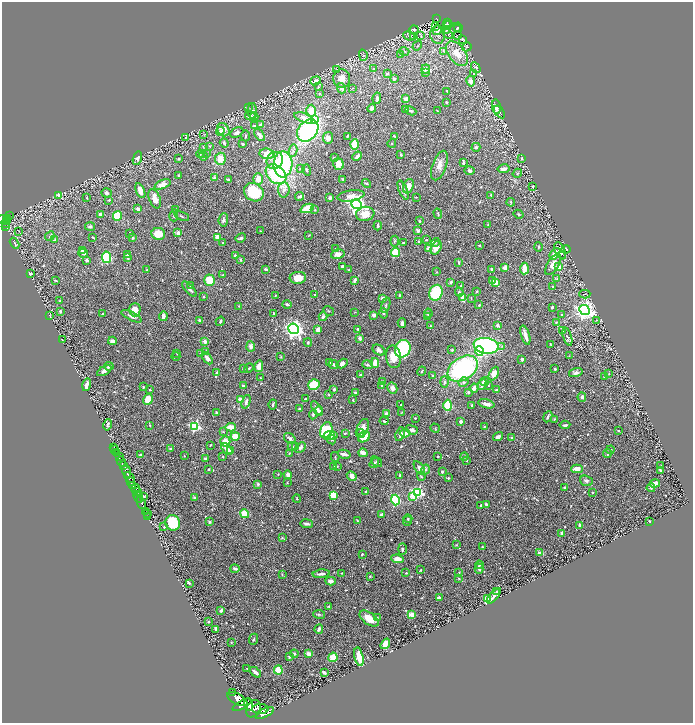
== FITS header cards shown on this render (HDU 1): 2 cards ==
NAXIS1  =                 1382
NAXIS2  =                 1442

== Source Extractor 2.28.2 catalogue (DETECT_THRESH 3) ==
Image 1382 x 1442 px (HDU 1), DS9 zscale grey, zoomed out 1/2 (1 PNG px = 2 x 2 image px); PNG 695 x 725 px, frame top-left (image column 2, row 1442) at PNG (2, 2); each listed source drawn as its Kron ellipse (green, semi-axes under 4 px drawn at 4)
Background 0.707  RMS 0.018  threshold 0.0536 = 3 sigma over >= 5 px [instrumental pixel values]
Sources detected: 684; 37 cannot appear on this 1/2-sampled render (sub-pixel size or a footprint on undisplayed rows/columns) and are neither listed nor drawn; of the other 647, the 500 brightest by FLUX_AUTO listed and drawn (147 fainter detections omitted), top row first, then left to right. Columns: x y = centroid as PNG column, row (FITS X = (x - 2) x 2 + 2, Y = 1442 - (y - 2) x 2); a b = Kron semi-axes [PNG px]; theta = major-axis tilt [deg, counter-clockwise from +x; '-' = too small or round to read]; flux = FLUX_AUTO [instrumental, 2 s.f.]
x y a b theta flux
436 19 4 2 - 130
447 22 3 2 - 68
446 24 2 1 - 12
448 24 3 1 - 34
435 26 2 1 - 4.8
458 27 5 2 - 85
414 29 4 4 - 5.2
457 29 2 1 - 13
437 30 5 4 - 19
447 31 2 1 - 3
448 34 6 2 -51 2.6
421 35 4 2 - 2.4
438 35 9 7 -81 19
457 35 2 1 - 2.9
409 36 6 3 -23 5.4
413 37 4 3 - 3.4
463 39 3 2 - 3
417 46 5 2 - 4.1
467 47 5 2 - 2.5
404 51 5 3 - 4.3
443 51 4 3 - 3.1
457 54 14 8 -51 53
363 55 6 2 -74 3
400 55 3 3 - 2.8
476 68 6 4 -58 5.2
373 69 4 3 - 3.5
426 69 4 4 - 11
337 70 4 2 - 2.8
425 72 3 2 - 6.3
387 74 3 3 - 6.3
474 74 4 3 - 3.2
342 79 9 8 - 33
394 79 4 3 - 5.7
316 81 5 4 - 15
471 81 5 4 - 16
318 87 3 2 - 4.6
341 88 5 4 - 15
353 88 3 2 - 2.1
447 91 2 2 - 3.7
320 93 3 2 - 2.1
377 98 6 3 82 9.9
406 99 3 3 - 20
446 102 2 2 - 3.9
496 107 7 4 -82 22
248 108 4 3 - 4.2
372 108 4 4 - 13
405 109 3 2 - 4.2
252 111 8 4 -88 12
311 111 6 5 - 35
411 111 6 3 -25 4.6
437 111 3 2 - 2.1
499 112 7 3 -55 5.6
251 116 5 4 - 13
254 117 4 3 - 4.9
304 118 10 4 -20 26
315 120 4 3 - 200
260 125 4 4 - 8.2
254 126 4 3 - 3.8
223 130 7 5 -54 26
220 131 4 4 - 9.8
308 131 12 9 50 470
237 133 7 4 29 10
204 134 3 3 - 2.1
260 135 7 4 -52 11
245 136 6 2 88 4.1
347 136 2 2 - 3
394 136 4 2 - 2.4
185 137 4 3 - 3
328 138 6 5 - 18
224 143 5 3 - 6
392 143 4 2 - 2.4
243 144 3 2 - 5.3
355 144 5 4 - 93
210 146 4 3 - 2.9
204 147 4 3 - 3.4
476 147 4 4 - 4.9
293 151 6 4 80 8.7
200 154 4 2 - 2.5
206 154 3 2 - 2.2
267 154 7 5 -6 41
401 155 3 2 - 4.3
203 156 4 3 - 5.9
357 156 5 3 - 15
137 158 7 4 75 11
334 158 3 2 - 5.6
522 158 3 2 - 3.9
179 159 3 3 - 4.6
220 159 6 5 - 42
275 160 9 7 53 34
463 163 2 2 - 10
283 164 13 9 88 330
338 164 6 5 - 36
439 165 15 7 70 21
301 168 3 3 - 2.8
503 169 6 3 10 16
307 170 6 3 -75 6
469 171 5 4 - 8.9
517 173 5 3 - 4.6
276 174 11 8 -42 250
178 175 3 2 - 2.5
214 178 4 3 - 8.5
258 179 6 4 -88 26
343 179 3 2 - 3.5
228 180 4 2 - 3.2
162 184 8 4 22 28
366 184 5 3 - 4.2
408 186 7 5 69 30
532 186 2 2 - 3.5
284 190 8 5 87 14
403 190 10 3 -67 17
140 191 8 4 -66 33
254 192 10 8 -34 130
107 193 5 4 - 7.9
59 195 3 2 - 13
491 195 3 3 - 3.8
300 196 4 2 - 7.5
351 196 14 5 9 35
87 197 3 3 - 3.7
416 197 2 2 - 2.3
330 198 3 3 - 13
155 199 10 5 -69 33
109 200 3 2 - 3.1
511 202 4 2 - 4.2
357 204 5 4 - 1600
307 208 7 4 22 64
138 209 4 3 - 12
176 209 3 3 - 2.5
315 210 3 3 - 2.7
100 214 3 3 - 11
365 214 9 7 9 43
438 214 5 3 - 3.7
518 214 5 3 - 4.8
174 215 6 3 76 4.9
9 216 3 2 - 51
117 216 5 4 - 93
182 216 8 2 -22 3.5
8 218 3 3 - 270
3 220 6 2 -20 360
7 220 3 1 - 240
223 220 7 5 85 7.8
419 221 2 2 - 3.2
5 223 4 2 - 240
488 224 3 2 - 3
6 226 4 2 - 260
378 226 4 2 - 6.1
90 227 5 3 - 7.7
418 230 4 3 - 6.8
261 231 3 2 - 2.2
19 232 4 2 - 2.7
129 233 3 2 - 2.4
178 233 3 3 - 10
158 234 7 6 - 45
308 235 4 2 - 2.6
50 236 5 3 - 4.6
93 237 3 2 - 2.7
217 237 4 3 - 28
133 238 3 2 - 3.5
241 238 5 3 - 7.6
55 240 4 3 - 5.9
426 240 4 2 - 2.3
395 241 5 4 - 4.3
419 242 2 2 - 19
435 242 5 3 - 4.2
14 243 6 2 -60 4.8
223 243 3 2 - 2.5
403 243 3 2 - 4.4
479 245 2 2 - 3.8
539 247 4 3 - 3.1
335 248 3 2 - 2.1
428 248 3 3 - 13
436 248 7 5 61 30
566 249 4 4 - 5.5
82 250 4 3 - 5.9
560 251 9 5 -65 24
83 253 5 4 - 6.9
395 253 4 4 - 140
338 254 7 4 14 21
555 254 6 4 51 45
128 255 3 3 - 11
235 256 4 3 - 6.4
106 257 6 4 -78 240
128 257 4 3 - 6.8
240 259 3 3 - 4.2
87 260 3 3 - 7.2
458 262 4 2 - 4.2
553 264 12 5 59 33
342 266 3 2 - 8
559 267 3 3 - 26
505 268 4 3 - 22
266 269 3 2 - 6.3
492 269 4 3 - 8.2
524 269 6 3 86 50
147 270 4 2 - 3.7
349 270 3 3 - 3.4
436 272 3 3 - 2.8
30 274 3 2 - 5.1
223 275 3 2 - 3
298 278 8 6 6 48
557 279 3 2 - 2.7
56 280 3 2 - 2.6
210 280 6 5 - 73
355 281 4 3 - 10
493 281 3 3 - 22
451 282 4 3 - 5.1
495 282 4 3 - 31
191 286 3 3 - 3.8
461 286 3 2 - 5.5
553 287 3 2 - 4.2
189 289 9 3 -46 12
477 291 3 3 - 2.9
459 292 5 4 - 6.5
436 293 8 6 64 190
315 294 3 3 - 3.2
585 294 5 3 - 4.2
275 295 3 2 - 3.4
399 295 3 2 - 2.5
204 297 3 3 - 2.7
383 298 3 3 - 15
463 298 4 3 - 37
471 298 3 2 - 2.3
60 301 3 2 - 4.1
287 304 4 3 - 8
386 305 8 3 73 6.1
479 305 3 2 - 3.3
239 306 3 2 - 2.6
552 307 3 2 - 5.3
135 310 6 6 - 35
584 310 5 5 - 1800
60 311 3 3 - 7.7
329 311 6 2 -31 2.7
355 312 3 2 - 2.1
274 313 2 2 - 3.3
384 313 5 3 - 5.1
428 313 5 3 - 6
102 314 2 2 - 3.2
562 314 2 2 - 3.7
374 315 3 3 - 12
50 316 3 1 - 2.2
131 316 11 3 -27 12
163 316 5 3 - 21
323 317 4 3 - 11
427 317 4 3 - 4.5
199 320 3 3 - 4.5
597 320 3 3 - 3.1
220 321 5 3 - 4.7
556 322 3 3 - 3.6
402 323 4 3 - 7
497 325 3 3 - 7.5
431 326 3 3 - 3.1
294 329 5 5 - 1300
358 329 3 3 - 3.7
318 330 4 3 - 24
563 331 3 2 - 2.7
525 335 10 2 -73 20
567 337 9 3 -72 8
360 338 4 3 - 9.4
62 340 2 2 - 3.1
112 341 4 4 - 14
205 341 4 3 - 14
308 342 4 3 - 5.3
550 344 3 2 - 2.4
251 346 5 4 - 15
486 346 12 7 -9 580
502 346 4 3 - 3.9
403 349 9 7 64 300
379 350 7 5 -32 15
452 350 2 2 - 3.5
205 351 4 3 - 3.2
479 351 5 3 - 57
177 353 3 3 - 2.6
200 353 4 3 - 2.8
176 356 4 3 - 3.4
569 356 3 2 - 2.2
281 357 3 2 - 2.4
394 357 11 7 -81 49
207 358 7 4 -50 16
522 359 3 3 - 16
329 363 4 3 - 10
342 363 6 4 31 9.8
375 363 5 3 - 49
334 365 5 3 - 10
367 365 5 3 - 6
109 366 5 4 - 7
259 366 6 3 76 26
249 368 5 2 - 2.6
243 369 3 2 - 4.4
463 369 16 11 35 500
555 369 2 2 - 5.8
104 371 8 3 31 16
422 371 5 3 - 3.8
217 373 3 3 - 6.5
494 373 7 4 61 27
576 373 7 4 16 9.5
609 374 3 2 - 2.3
361 375 2 2 - 6.8
432 376 3 2 - 2.3
604 376 2 2 - 5.7
260 378 2 2 - 2.2
383 382 3 2 - 9.2
444 382 6 4 -89 8.1
464 382 5 4 - 8.7
485 382 4 4 - 16
87 385 6 2 77 17
314 385 6 5 - 80
382 385 4 3 - 6.7
482 385 5 3 - 13
243 386 2 2 - 16
488 386 3 3 - 2.1
143 387 3 3 - 2.5
392 388 5 5 - 16
474 388 4 3 - 24
334 389 3 2 - 12
150 390 3 3 - 3.1
496 390 3 3 - 5.7
355 392 2 2 - 5.1
468 392 3 3 - 5.1
329 395 3 2 - 2.2
582 397 4 4 - 6.2
148 399 5 4 - 51
305 399 2 2 - 6.8
241 400 4 3 - 28
353 400 3 2 - 3.6
246 402 7 3 71 10
273 404 5 2 - 5.3
486 404 8 3 -15 16
401 405 3 2 - 2.3
448 405 5 3 - 170
472 405 3 2 - 5.6
317 408 8 4 -57 11
300 409 4 2 - 4.4
319 411 4 3 - 6.6
402 412 4 2 - 2.2
216 413 3 3 - 4.1
313 414 5 3 - 6.9
386 414 3 2 - 16
548 417 6 3 64 6.8
415 418 2 2 - 2.9
554 419 3 2 - 3.4
384 421 4 2 - 5.2
461 421 3 3 - 9.3
108 425 6 3 77 7.1
150 425 3 2 - 2.2
565 425 5 2 - 7.3
195 426 4 3 - 370
231 427 5 3 - 41
484 427 3 2 - 2.8
363 428 9 5 68 25
435 428 5 3 - 2.8
326 430 8 6 66 220
412 430 6 4 -19 15
618 431 2 2 - 2.1
223 432 3 3 - 3
345 433 3 2 - 4.9
405 433 5 3 - 28
360 434 4 3 - 7.1
400 434 7 4 73 11
329 435 6 4 23 62
235 436 4 4 - 50
333 436 3 2 - 22
364 437 6 5 - 50
498 437 5 3 - 12
290 438 6 4 -33 9
512 438 3 3 - 4.4
332 440 5 4 - 6.9
225 441 5 5 - 73
210 445 2 2 - 3
292 446 5 3 - 9.5
114 447 2 1 - 19
295 447 3 2 - 2.2
300 447 6 4 43 9.9
171 448 3 2 - 4.5
115 449 2 1 - 66
227 449 7 4 -47 21
231 450 4 3 - 12
611 450 4 3 - 4.1
117 453 2 1 - 130
289 453 3 3 - 2.9
363 453 4 3 - 19
344 454 7 2 -13 21
607 454 4 3 - 5.1
140 455 2 2 - 15
184 456 2 2 - 2.5
223 456 3 2 - 3
438 456 3 2 - 2.4
119 457 3 3 - 280
335 457 5 3 - 3.1
464 457 4 3 - 3.4
205 458 3 3 - 4.1
466 460 3 3 - 4
377 461 6 3 -40 4.1
121 462 5 2 - 1200
374 463 5 4 - 7.7
123 466 2 2 - 420
334 466 3 2 - 2.9
337 466 2 2 - 2.1
661 466 3 3 - 2.5
419 468 8 4 -54 17
209 469 2 2 - 4.6
577 469 6 4 1 34
426 470 5 4 - 5.1
660 470 4 3 - 5.2
126 471 6 3 -71 2200
442 472 3 2 - 5.9
278 474 2 2 - 2.5
288 475 4 3 - 18
400 475 2 2 - 4.9
352 476 5 4 - 15
421 476 4 3 - 3.8
129 477 6 3 -45 1000
448 478 3 2 - 4
130 481 3 2 - 310
586 481 6 5 - 9.2
287 483 4 2 - 2.2
258 484 3 3 - 5.9
655 484 5 3 - 28
133 486 4 2 - 690
565 487 4 2 - 4
651 488 4 3 - 3.6
135 489 5 3 - 480
366 491 3 3 - 3.8
137 492 3 2 - 200
417 492 4 3 - 460
593 492 2 2 - 3.6
333 495 4 3 - 51
144 496 2 2 - 3.2
413 496 3 3 - 77
138 497 6 2 -63 1300
194 498 3 2 - 4.8
297 499 4 3 - 3.1
395 500 5 4 - 150
141 503 6 2 -65 1400
486 504 4 3 - 9.3
481 506 4 3 - 5.1
145 511 2 1 - 31
148 513 2 1 - 35
245 514 4 4 - 64
382 514 3 3 - 14
147 516 2 1 - 30
408 518 4 3 - 2.9
357 520 3 2 - 2.5
408 521 5 4 - 5.4
650 521 2 1 - 2.9
209 522 4 3 - 4
173 523 8 7 - 120
307 524 6 3 -8 11
580 525 3 3 - 21
164 527 2 2 - 4.1
562 533 3 3 - 13
282 538 3 3 - 2.5
456 545 3 3 - 2.4
482 547 2 2 - 2.4
402 549 6 3 90 7
539 553 3 3 - 9.2
362 554 2 2 - 4.2
397 559 6 4 -7 31
479 565 4 3 - 3.6
235 569 4 3 - 11
479 569 5 3 - 9
421 570 3 2 - 3.5
459 572 2 2 - 2.2
342 573 4 3 - 2.7
406 573 3 2 - 2.3
282 574 3 2 - 2.4
321 574 8 3 6 11
370 576 3 3 - 3.3
459 578 3 2 - 2.4
331 581 5 4 - 14
189 583 2 2 - 10
497 592 4 3 - 7.9
494 596 9 3 48 14
439 597 4 2 - 4.9
487 599 3 3 - 110
329 606 2 2 - 3.1
221 610 3 3 - 10
319 614 6 3 -10 5
411 615 3 2 - 86
377 618 2 2 - 2.9
369 619 11 6 -35 46
208 622 3 2 - 2.4
215 629 4 2 - 11
319 629 4 3 - 12
254 639 6 3 67 4.2
231 643 2 2 - 2.3
385 644 6 3 54 44
294 654 4 3 - 4.5
309 654 4 3 - 22
289 656 4 4 - 8
333 657 5 4 - 43
359 657 9 4 -77 63
247 669 2 2 - 2.1
278 670 4 3 - 110
255 672 6 3 -41 16
324 672 4 2 - 5.8
232 692 2 1 - 120
237 699 11 5 -29 5400
248 704 6 4 -71 2100
242 705 10 4 29 3700
253 709 9 7 59 3900
260 709 8 5 0 2900
265 713 10 4 25 2800
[147 fainter detections neither listed nor drawn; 37 sub-pixel or undisplayed-footprint detections neither listed nor drawn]